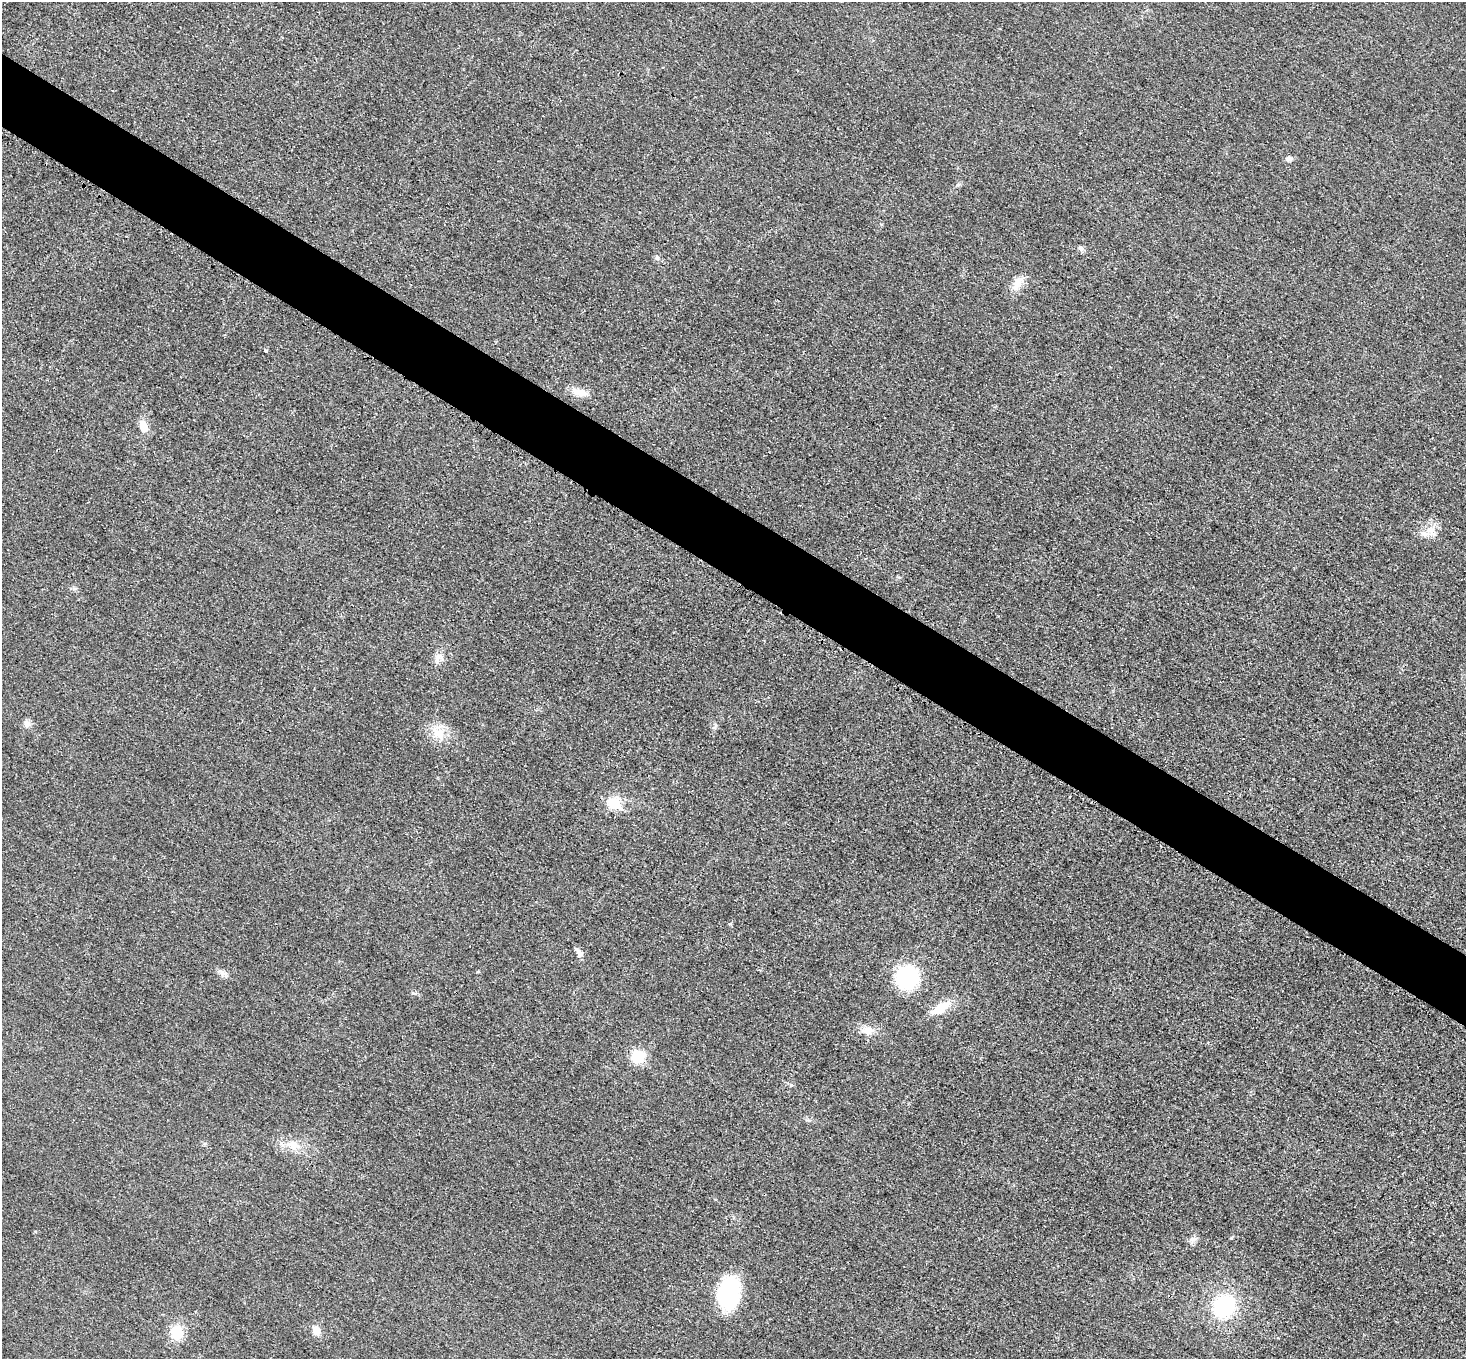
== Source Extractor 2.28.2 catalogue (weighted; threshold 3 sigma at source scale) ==
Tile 11 of 4 x 4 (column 3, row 3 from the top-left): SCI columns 2944-4407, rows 1663-3019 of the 5883 x 5891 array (HDU 1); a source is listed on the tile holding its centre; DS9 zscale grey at full resolution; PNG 1468 x 1361 px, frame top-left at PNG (2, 2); no overlay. Shown black and unused: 5% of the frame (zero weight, under 3 of 4 exposures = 1% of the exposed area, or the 3 px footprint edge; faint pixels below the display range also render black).
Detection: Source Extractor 2.28.2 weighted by HDU 2 'WHT'; one run over the whole footprint, this tile lists its part. Background 0.0219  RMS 0.0061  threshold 0.0276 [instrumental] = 3 sigma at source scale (4.5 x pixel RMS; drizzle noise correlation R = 1.50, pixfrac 1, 0.05/0.05 arcsec/px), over >= 5 px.
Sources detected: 28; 1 inside a brighter listed object's ellipse — not listed separately; the other 27 listed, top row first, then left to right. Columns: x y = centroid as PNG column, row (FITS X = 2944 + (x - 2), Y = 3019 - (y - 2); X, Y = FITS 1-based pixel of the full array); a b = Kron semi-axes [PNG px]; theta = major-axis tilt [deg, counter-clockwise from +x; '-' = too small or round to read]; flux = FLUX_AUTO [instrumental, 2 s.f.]
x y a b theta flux
1289 159 9 7 31 2
958 184 6 4 20 0.99
1081 248 8 6 -16 1.8
1017 283 23 10 54 7.3
265 350 5 3 - 0.61
581 392 21 9 -17 6.1
143 426 14 9 -72 7.2
1431 530 14 8 -11 5.5
438 657 16 7 64 4.2
27 724 10 8 13 2.8
715 727 8 4 54 1.2
439 734 19 15 -16 11
1069 797 2 2 - 0.55
614 804 7 6 - 39
579 954 9 7 -67 3.1
223 973 12 8 -8 2.7
907 978 20 19 - 58
941 1008 25 10 31 13
868 1030 15 12 -22 6.2
638 1057 15 14 - 15
791 1085 6 5 - 1
293 1145 22 13 -11 10
1192 1239 11 5 23 2
729 1293 30 18 82 63
1223 1306 24 20 47 44
316 1331 11 9 -70 4.9
176 1332 16 14 -89 14
Unlisted compact peaks at least as high as the median listed source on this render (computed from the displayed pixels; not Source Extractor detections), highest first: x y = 413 993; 1231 1238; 730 924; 657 257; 477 972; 74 589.